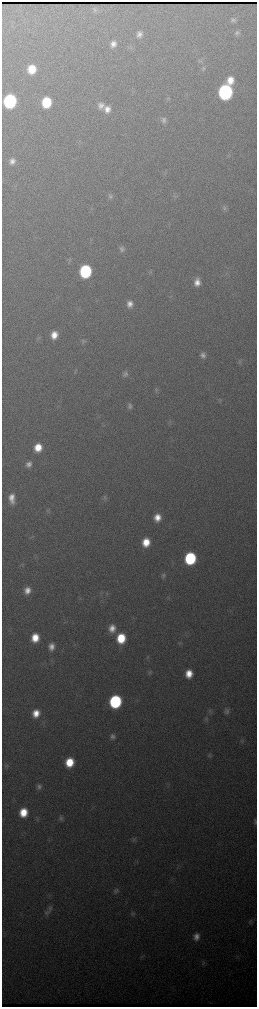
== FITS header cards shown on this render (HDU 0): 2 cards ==
NAXIS1  =                  510 / length of data axis 1
NAXIS2  =                 2010 / length of data axis 2

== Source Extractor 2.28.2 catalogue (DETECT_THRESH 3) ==
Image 510 x 2010 px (HDU 0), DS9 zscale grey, zoomed out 1/2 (1 PNG px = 2 x 2 image px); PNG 259 x 1009 px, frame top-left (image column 2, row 2010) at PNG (2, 2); no overlay
Background 2760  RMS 33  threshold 98.2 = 3 sigma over >= 5 px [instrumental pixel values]
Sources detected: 72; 1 cannot appear on this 1/2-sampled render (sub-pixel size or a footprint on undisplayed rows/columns) and is not listed; the other 71 listed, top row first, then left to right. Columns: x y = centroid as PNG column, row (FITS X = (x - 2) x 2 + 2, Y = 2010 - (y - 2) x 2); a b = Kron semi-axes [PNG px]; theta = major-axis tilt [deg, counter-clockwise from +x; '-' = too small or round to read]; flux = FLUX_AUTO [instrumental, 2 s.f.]
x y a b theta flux
94 10 6 3 90 1.2e+04
233 20 8 6 23 2.1e+04
237 33 8 6 32 2.0e+04
139 34 7 6 - 3.3e+04
113 44 7 6 - 4.2e+04
32 69 7 7 - 1.7e+05
203 69 7 5 84 1.4e+04
230 80 9 7 81 9.4e+04
225 92 9 8 - 2.0e+06
168 98 7 3 -73 9.4e+03
10 101 8 7 - 1.3e+06
46 102 8 7 - 3.2e+05
101 105 9 8 - 4.0e+04
107 109 9 8 - 5.4e+04
164 120 7 6 - 2.6e+04
12 161 7 6 - 3.8e+04
110 196 7 6 - 1.8e+04
225 208 8 6 47 1.9e+04
122 249 7 7 - 2.4e+04
85 271 9 7 80 8.6e+05
151 272 6 3 -21 7.7e+03
197 282 9 6 80 6.0e+04
130 304 8 7 - 4.9e+04
54 335 8 7 - 8.6e+04
38 339 6 5 - 1.3e+04
83 340 6 6 - 1.4e+04
203 355 8 7 - 3.2e+04
240 361 7 3 -75 9.8e+03
125 374 8 6 65 2.4e+04
156 390 7 5 -90 1.6e+04
130 406 8 6 90 2.5e+04
38 447 7 6 - 1.2e+05
29 464 7 6 - 3.4e+04
12 498 12 6 -84 7.6e+04
105 498 8 6 -85 2.0e+04
47 510 4 4 - 1.0e+04
157 517 7 6 - 7.9e+04
146 542 7 6 - 1.3e+05
190 558 8 7 - 6.9e+05
22 565 6 3 60 8.8e+03
163 575 8 6 86 1.8e+04
27 590 8 6 77 6.1e+04
107 594 4 2 - 5.8e+03
112 628 9 8 - 7.2e+04
35 638 8 6 79 1.3e+05
121 638 9 7 81 2.3e+05
52 647 8 6 87 5.0e+04
149 673 6 5 - 1.3e+04
189 674 8 7 - 1.0e+05
115 701 8 7 - 9.8e+05
210 711 7 6 - 1.6e+04
227 711 8 6 72 2.3e+04
36 713 8 7 - 9.3e+04
206 719 8 6 75 2.0e+04
112 736 7 6 - 2.6e+04
242 740 6 4 -56 1.1e+04
209 756 6 5 - 1.4e+04
69 762 8 7 - 1.9e+05
7 765 7 3 50 9.6e+03
39 787 7 6 - 2.4e+04
23 812 8 7 - 1.5e+05
61 818 7 6 - 1.8e+04
255 822 7 4 88 1.4e+04
134 839 8 5 58 1.6e+04
116 890 7 6 - 1.9e+04
50 908 9 6 69 2.4e+04
47 912 9 6 39 2.4e+04
133 913 7 4 -45 1.4e+04
250 922 7 4 -80 1.3e+04
196 937 8 7 - 4.5e+04
203 963 6 5 - 1.3e+04
At the frame edge (FLAGS 8, measured only in part): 1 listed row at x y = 255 822
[1 sub-pixel or undisplayed-footprint detection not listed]